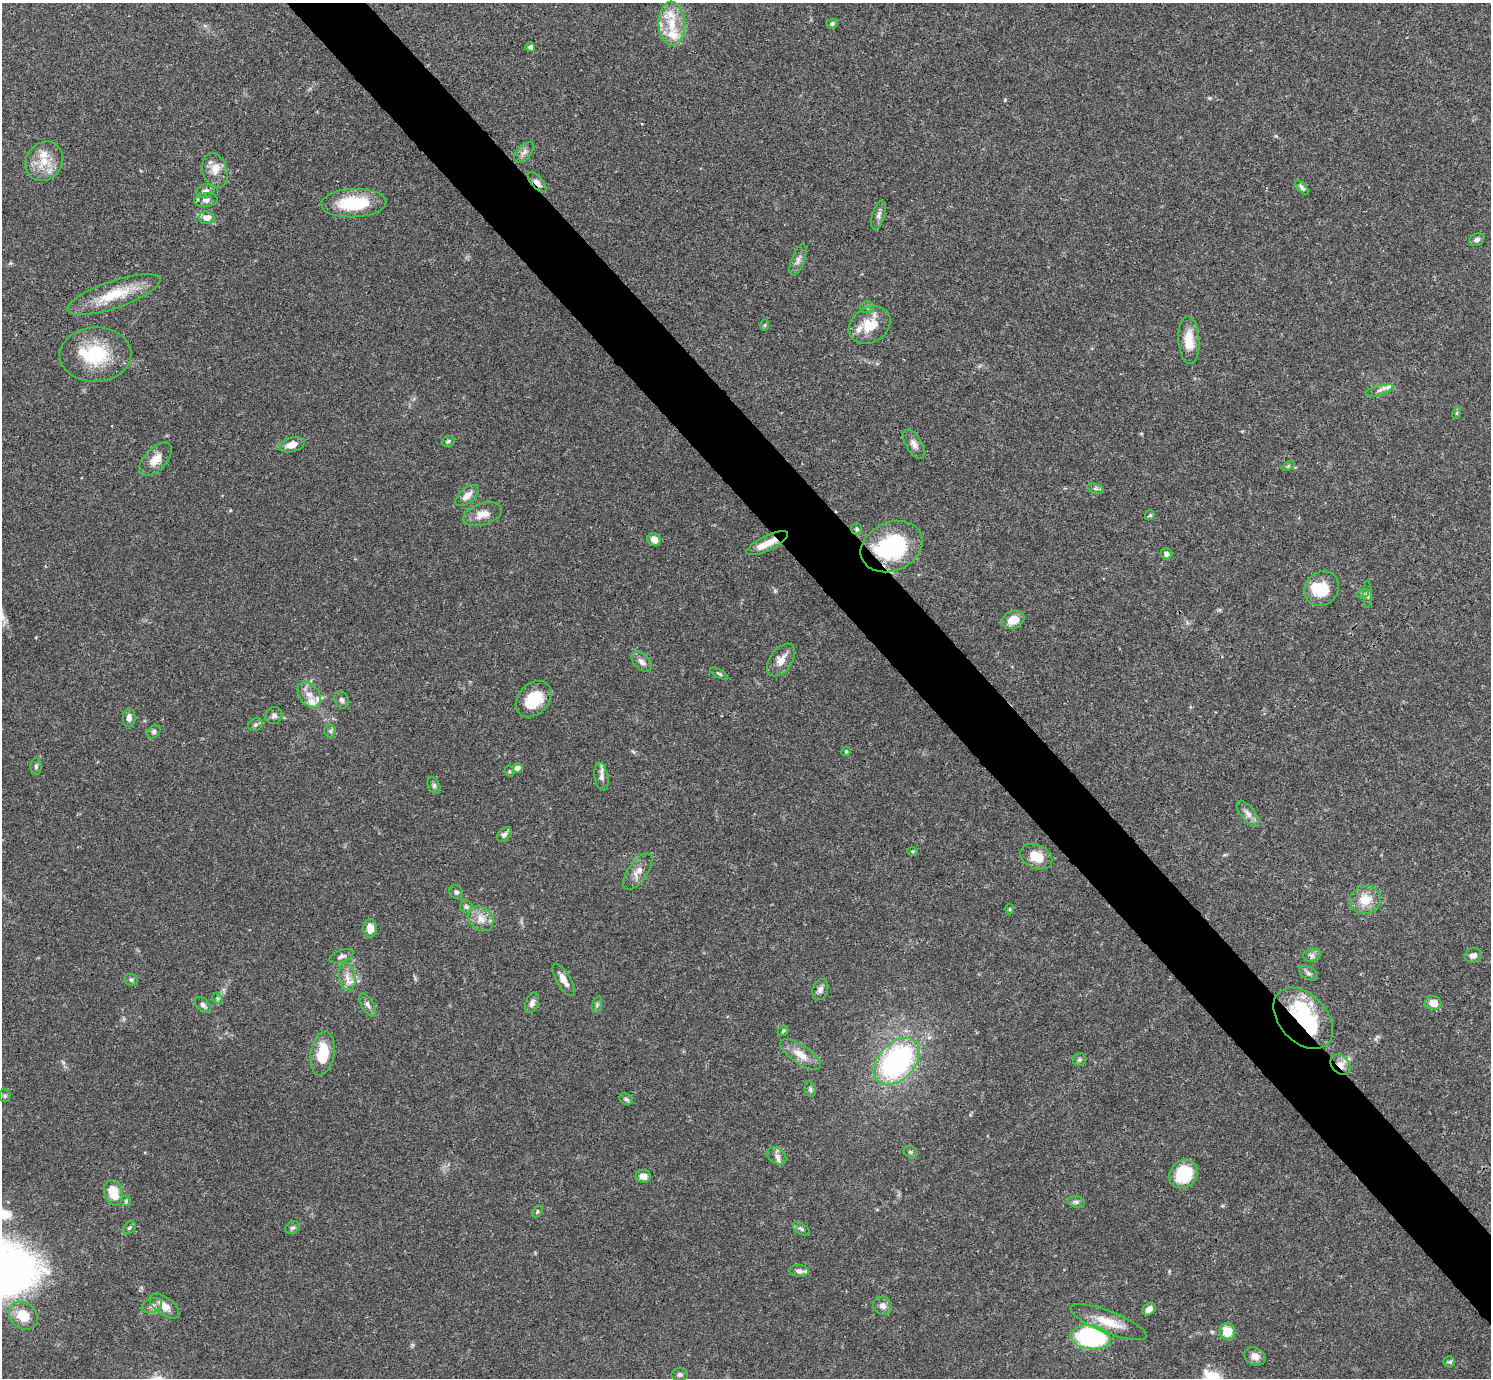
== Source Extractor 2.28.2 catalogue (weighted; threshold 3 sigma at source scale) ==
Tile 6 of 4 x 4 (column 2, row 2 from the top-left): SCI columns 1491-2979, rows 2909-4284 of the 5961 x 5958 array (HDU 1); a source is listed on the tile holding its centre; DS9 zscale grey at full resolution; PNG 1493 x 1380 px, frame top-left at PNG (2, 3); each listed source drawn as its Kron ellipse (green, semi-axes under 4 px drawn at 4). Shown black and unused: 5% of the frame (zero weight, under 3 of 4 exposures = <1% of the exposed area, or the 3 px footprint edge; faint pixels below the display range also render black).
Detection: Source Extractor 2.28.2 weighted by HDU 2 'WHT'; one run over the whole footprint, this tile lists its part. Background 0.0413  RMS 0.0026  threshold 0.0118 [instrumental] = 3 sigma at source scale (4.5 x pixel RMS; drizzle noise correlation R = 1.50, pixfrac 1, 0.05/0.05 arcsec/px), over >= 5 px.
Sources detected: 132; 2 inside a brighter object's white glare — neither listed nor drawn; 14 inside a brighter listed object's ellipse — not listed separately; the other 116 listed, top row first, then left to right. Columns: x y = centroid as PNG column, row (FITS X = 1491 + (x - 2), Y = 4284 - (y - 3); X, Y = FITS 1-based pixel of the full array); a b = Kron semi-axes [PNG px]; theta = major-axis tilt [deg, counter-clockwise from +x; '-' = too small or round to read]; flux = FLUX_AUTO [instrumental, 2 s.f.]
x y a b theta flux
672 24 22 13 -87 6.8
832 24 6 4 27 0.46
530 47 5 4 - 0.73
524 152 13 6 45 1.2
44 161 21 17 54 6.1
215 171 18 12 -72 3.4
537 182 13 5 -48 1.4
1302 188 9 4 -46 0.68
205 191 10 6 20 1.1
206 200 11 7 5 1.3
354 203 32 14 2 14
879 215 15 6 74 1.1
207 218 8 6 -5 2.2
1477 240 8 6 26 0.92
798 260 17 6 69 1.4
114 295 49 13 19 10
867 307 7 5 -2 0.64
765 325 6 4 88 0.34
869 325 22 17 32 6.3
1189 340 24 10 -87 5.4
95 354 36 27 2 15
1379 390 14 5 17 1.1
1457 413 6 3 71 0.28
448 441 6 5 - 0.58
914 444 16 8 -58 1.6
292 445 13 7 15 2.6
156 459 21 11 47 3.4
1288 466 6 4 33 0.35
1095 489 8 4 -19 0.49
467 496 14 7 41 2.1
482 514 20 10 16 2.9
1150 515 5 4 - 0.47
857 529 6 5 - 0.44
654 540 7 6 - 1.9
767 543 23 7 26 4
892 547 32 24 24 25
1167 554 6 5 - 0.91
1322 589 18 16 46 7.1
1363 593 6 4 18 0.42
1368 595 13 4 -90 0.64
1013 620 12 8 24 3.8
781 660 18 11 55 3.2
642 662 12 7 -48 1.4
719 674 10 4 -28 0.45
309 695 14 10 -54 2.5
534 699 20 15 47 7.9
341 700 9 6 -63 0.79
274 716 9 8 - 0.89
129 718 9 6 86 1.4
255 725 7 6 - 0.64
330 731 6 6 - 0.53
154 732 7 5 46 0.59
846 752 5 4 - 0.28
36 766 8 5 89 0.62
517 768 5 5 - 2
509 771 6 3 -72 0.27
601 777 14 7 -80 1.4
434 785 9 5 -64 0.58
1248 814 15 7 -51 1.5
504 834 8 5 45 0.84
912 851 5 4 - 0.33
1036 857 17 12 -24 4.8
638 872 21 9 55 2.5
456 892 7 6 - 0.75
1365 900 15 14 - 4.8
466 907 6 6 - 0.53
1010 909 5 3 - 0.26
481 919 14 10 -44 2.7
370 929 9 7 -88 2.8
1312 955 8 6 11 0.85
1473 955 9 7 12 1.4
341 956 12 6 21 0.9
1308 973 10 6 -31 0.76
347 977 14 8 -78 2.1
131 980 7 6 - 0.62
564 980 18 7 -59 2.4
820 989 11 7 69 1.2
217 998 6 4 -45 0.45
532 1003 10 6 70 1.2
1433 1003 8 6 -11 3.3
203 1005 10 6 -45 0.77
368 1005 13 6 -60 0.98
597 1005 8 4 76 0.56
1303 1018 35 24 -47 22
783 1031 6 4 43 0.39
322 1053 22 11 81 8.2
800 1054 23 9 -34 3.7
1079 1060 6 6 - 0.54
897 1062 27 18 47 54
1341 1065 11 8 -45 1.9
810 1089 8 5 -80 0.62
5 1096 6 5 - 0.46
626 1099 7 5 -28 0.54
910 1152 7 5 -23 0.54
777 1156 11 7 -38 1.1
1183 1174 15 13 49 11
643 1176 7 6 - 1.9
113 1193 13 9 -73 5.7
126 1201 5 5 - 0.35
1076 1202 8 5 -9 0.67
537 1211 6 4 58 0.42
129 1228 7 5 45 0.52
292 1228 7 6 - 0.62
801 1229 9 5 -32 0.61
799 1271 10 5 -4 0.87
152 1306 10 7 21 1.2
164 1306 17 8 -36 3
883 1306 9 9 - 1.4
1149 1309 7 5 41 1.4
23 1316 16 12 -39 5.2
1108 1322 41 11 -21 6.6
1227 1332 8 8 - 4.7
1091 1337 20 12 -7 36
1255 1356 11 8 -30 2.1
1449 1362 6 5 - 0.44
680 1375 8 6 4 0.75
Overlapping masked pixels (flux is a lower limit): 5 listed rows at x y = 537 182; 767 543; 892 547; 1303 1018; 1341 1065